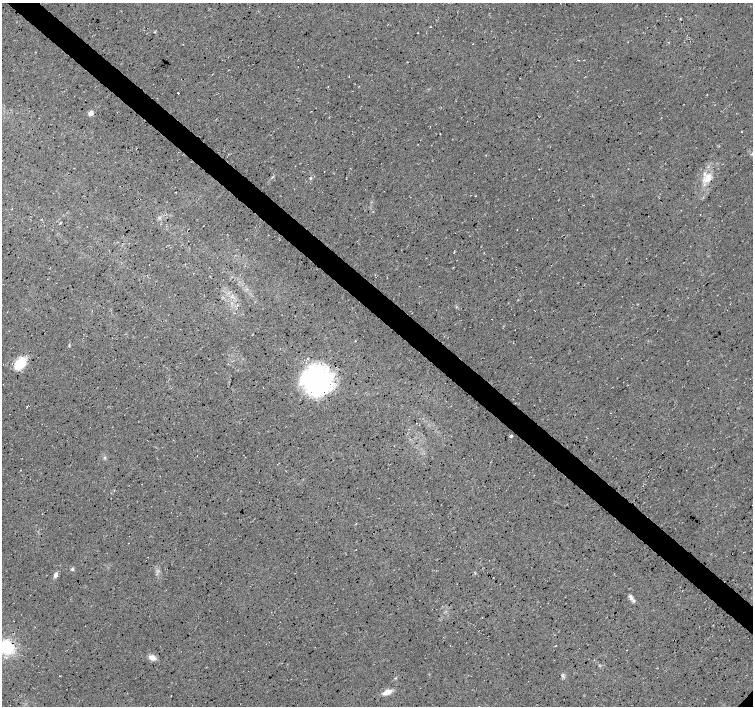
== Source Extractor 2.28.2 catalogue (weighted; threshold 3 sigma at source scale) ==
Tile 11 of 4 x 4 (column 3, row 3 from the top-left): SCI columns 3010-4511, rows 1573-2979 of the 6019 x 6027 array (HDU 1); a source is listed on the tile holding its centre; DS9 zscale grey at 2 x 2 block average (1 PNG px = mean of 2 x 2 image px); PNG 755 x 708 px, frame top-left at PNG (2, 3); no overlay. Shown black and unused: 4% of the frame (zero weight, under 3 of 4 exposures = <1% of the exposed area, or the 3 px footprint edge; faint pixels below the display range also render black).
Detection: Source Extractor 2.28.2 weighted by HDU 2 'WHT'; one run over the whole footprint, this tile lists its part. Background 0.0167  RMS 0.0059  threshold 0.0266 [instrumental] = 3 sigma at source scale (4.5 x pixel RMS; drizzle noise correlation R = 1.50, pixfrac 1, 0.0396/0.0396 arcsec/px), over >= 5 px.
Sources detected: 38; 1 inside a brighter object's white glare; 5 cosmic-ray / hot-pixel residue — not listed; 1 inside a brighter listed object's ellipse — not listed separately; the other 31 listed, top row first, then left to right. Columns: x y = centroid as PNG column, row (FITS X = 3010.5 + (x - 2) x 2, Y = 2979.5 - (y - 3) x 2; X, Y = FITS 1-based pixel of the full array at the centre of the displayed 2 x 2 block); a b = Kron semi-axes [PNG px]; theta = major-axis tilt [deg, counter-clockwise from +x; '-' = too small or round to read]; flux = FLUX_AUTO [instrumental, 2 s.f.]
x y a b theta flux
668 42 2 2 - 0.66
579 60 2 2 - 0.47
212 74 2 2 - 0.6
328 86 2 2 - 0.79
178 93 2 2 - 8.3
90 113 3 3 - 28
742 132 2 2 - 0.52
751 154 3 2 - 1
324 171 2 2 - 0.84
310 178 4 3 - 1.4
708 178 15 11 50 20
60 223 3 2 - 1.5
167 245 2 2 - 0.79
237 305 3 2 - 0.9
69 346 3 2 - 1
20 363 15 9 49 32
316 382 26 24 66 220
27 406 2 2 - 0.51
511 436 3 2 - 2.6
105 458 3 3 - 1.5
72 569 4 4 - 2.2
55 575 6 4 65 5.1
631 597 9 4 -73 4.4
482 618 2 2 - 1.2
555 646 3 2 - 0.73
6 647 13 11 -44 69
152 658 8 5 -25 10
60 676 2 2 - 0.7
563 676 7 3 -76 2.6
395 678 4 3 - 1.1
387 692 9 4 21 14
Isophote crosses this tile's border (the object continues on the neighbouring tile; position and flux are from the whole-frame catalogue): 1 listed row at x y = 6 647
Diffuse or blended objects may show on this block-average render without a row.